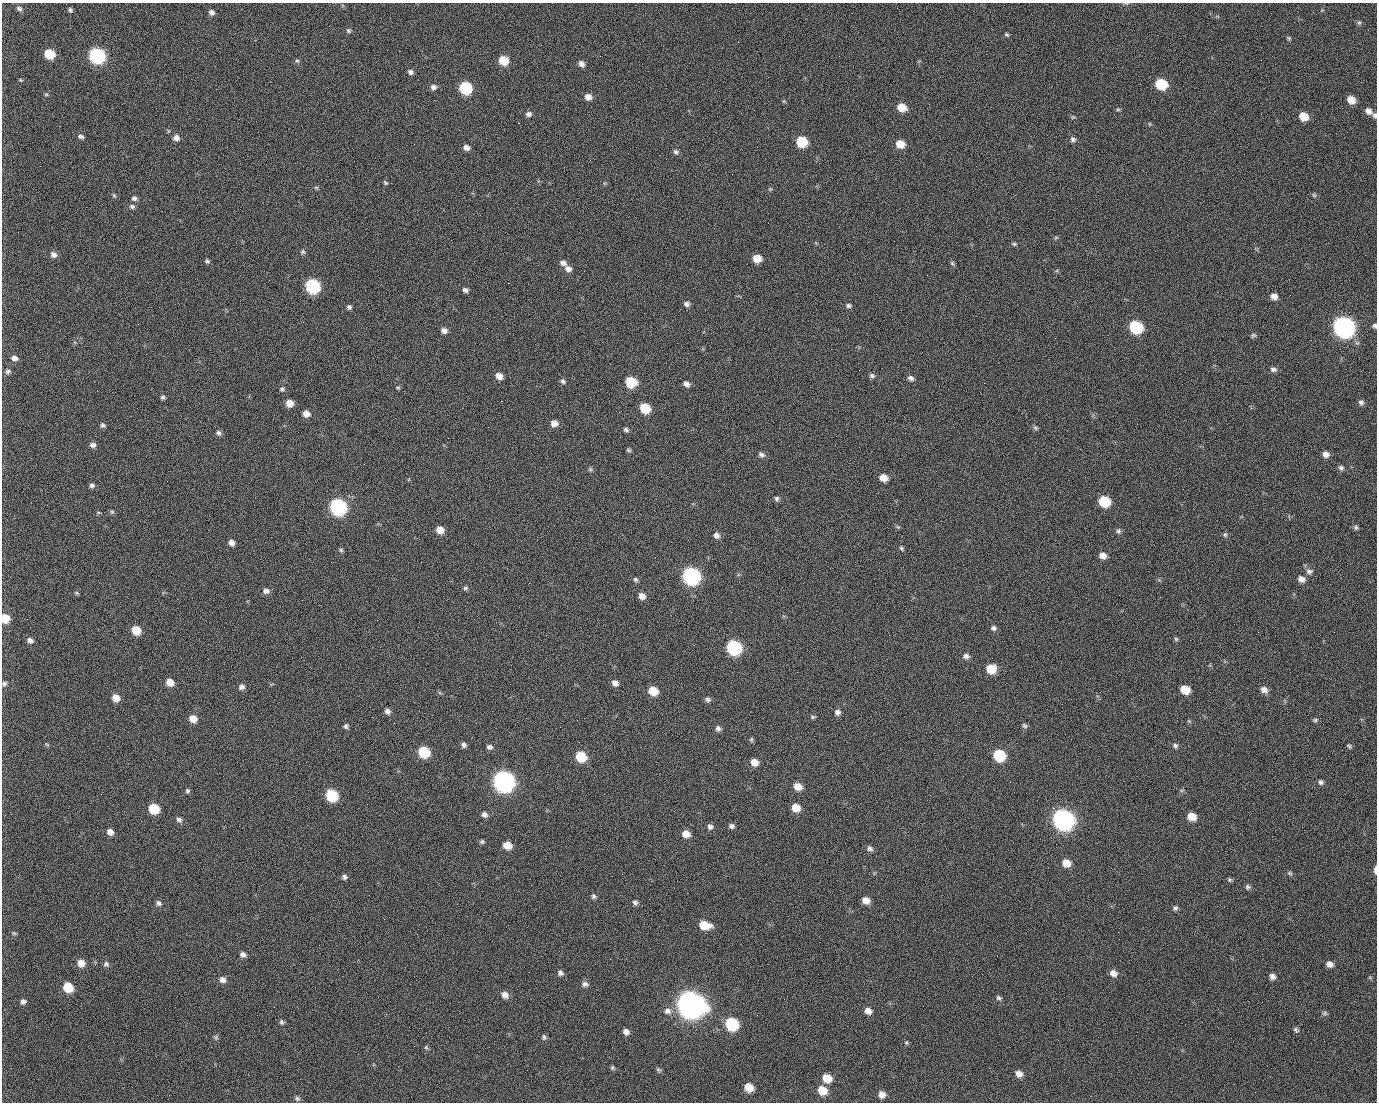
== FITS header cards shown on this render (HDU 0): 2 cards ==
NAXIS1  =                 1375 / length of data axis 1
NAXIS2  =                 1100 / length of data axis 2

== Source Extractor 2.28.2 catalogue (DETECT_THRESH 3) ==
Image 1375 x 1100 px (HDU 0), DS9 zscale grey, 1 PNG px = 1 image px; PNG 1379 x 1104 px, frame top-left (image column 1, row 1100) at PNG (2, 3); no overlay
Background 1470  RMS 30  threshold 89.7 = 3 sigma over >= 5 px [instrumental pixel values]
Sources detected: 244; all 244 listed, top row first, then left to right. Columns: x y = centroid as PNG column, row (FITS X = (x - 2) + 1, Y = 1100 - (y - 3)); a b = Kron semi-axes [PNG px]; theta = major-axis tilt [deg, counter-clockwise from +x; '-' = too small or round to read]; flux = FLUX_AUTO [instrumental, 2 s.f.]
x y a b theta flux
19 9 8 6 -26 5.3e+03
71 11 5 3 - 6.3e+03
212 12 7 6 - 7.6e+03
990 12 2 2 - 1.7e+03
1359 22 6 5 - 3.2e+03
348 30 7 5 -47 3.7e+03
1007 35 6 4 -30 2.9e+03
1289 38 5 5 - 2.6e+03
399 51 2 2 - 2.2e+04
49 54 7 6 - 7.2e+04
97 56 8 7 - 5.0e+05
503 60 7 6 - 5.6e+04
297 61 6 5 - 3.1e+03
581 64 7 6 - 9.1e+03
410 72 6 5 - 5.8e+03
21 80 5 4 - 2.0e+03
1161 84 8 7 - 1.0e+05
433 87 7 7 - 7.3e+03
465 88 8 7 - 1.8e+05
46 94 5 4 - 2.2e+03
588 97 7 6 - 1.3e+04
498 99 2 2 - 1.2e+03
434 100 2 2 - 4.3e+03
1351 100 7 6 - 2.5e+04
929 104 2 2 - 9.2e+02
902 107 8 6 -26 3.5e+04
1118 110 6 4 1 2.5e+03
1368 111 8 7 - 1.1e+04
528 114 7 6 - 6.7e+03
1375 115 7 6 - 5.5e+03
1304 116 7 7 - 3.5e+04
1073 117 6 4 42 2.4e+03
518 123 2 2 - 2.4e+04
1150 124 5 3 - 1.8e+03
81 136 7 5 -16 5.6e+03
176 138 7 6 - 1.0e+04
1073 139 7 7 - 5.7e+03
801 142 8 7 - 9.0e+04
900 144 8 7 - 3.1e+04
466 147 7 5 -24 9.5e+03
676 152 7 6 - 5.4e+03
385 183 6 4 -49 2.9e+03
316 187 6 4 -1 2.6e+03
770 189 5 5 - 2.3e+03
114 195 5 5 - 2.7e+03
1015 195 2 2 - 7.2e+03
1314 195 7 4 -44 3.2e+03
134 198 7 6 - 5.6e+03
132 206 7 6 - 5.2e+03
1056 237 6 4 19 2.4e+03
1014 244 6 5 - 3.2e+03
303 252 7 6 - 4.0e+03
53 255 8 7 - 9.5e+03
757 258 7 6 - 3.1e+04
207 261 5 4 - 3.6e+03
563 263 8 7 - 8.8e+03
952 263 6 5 - 3.3e+03
568 269 8 7 - 1.0e+04
927 275 2 2 - 8.3e+02
508 283 2 2 - 5.7e+04
312 286 8 7 - 3.1e+05
465 290 6 5 - 6.7e+03
1083 291 2 2 - 3.5e+03
1290 295 3 2 - 2.0e+03
1274 296 8 7 - 1.2e+04
687 304 7 6 - 6.5e+03
848 306 6 6 - 4.6e+03
349 307 5 5 - 4.9e+03
355 315 2 2 - 9.2e+02
59 322 2 2 - 1.6e+03
1287 324 2 2 - 1.3e+03
1375 326 6 5 - 4.4e+03
1136 327 8 7 - 1.8e+05
1343 327 10 8 -32 1.4e+06
444 330 7 6 - 9.4e+03
1253 335 7 6 - 3.7e+03
14 358 8 6 -16 9.2e+03
1273 369 8 6 -8 5.9e+03
8 371 7 7 - 5.6e+03
499 376 7 6 - 1.5e+04
872 376 7 6 - 4.7e+03
911 378 7 5 -28 6.7e+03
563 381 7 5 -55 4.8e+03
631 382 8 7 - 9.2e+04
984 383 2 2 - 2.1e+04
686 384 7 5 -36 9.2e+03
398 388 5 4 - 2.4e+03
282 389 7 5 10 3.8e+03
97 391 2 2 - 1.2e+03
163 397 5 4 - 4.2e+03
501 401 3 2 - 5.9e+04
290 403 7 6 - 2.0e+04
1361 403 7 6 - 5.7e+03
645 408 7 7 - 6.7e+04
306 414 7 6 - 1.4e+04
554 423 7 6 - 1.4e+04
103 425 6 6 - 4.3e+03
1035 428 7 5 -23 3.6e+03
626 430 6 5 - 4.6e+03
218 433 7 6 - 5.5e+03
93 445 7 6 - 7.8e+03
629 450 6 4 -17 3.2e+03
761 454 8 6 -29 6.1e+03
1326 454 7 6 - 1.0e+04
1341 468 7 7 - 5.3e+03
590 469 6 5 - 3.1e+03
883 478 7 6 - 2.1e+04
92 485 6 6 - 5.1e+03
623 497 2 2 - 3.1e+03
777 499 7 6 - 4.7e+03
1104 501 8 7 - 8.9e+04
338 507 9 8 - 5.5e+05
112 512 6 5 - 3.0e+03
898 527 6 4 -34 2.5e+03
1356 527 6 6 - 4.0e+03
440 530 7 6 - 2.1e+04
1118 531 7 6 - 4.7e+03
716 535 7 6 - 8.7e+03
1225 535 7 5 -69 3.4e+03
232 543 7 6 - 1.0e+04
901 548 6 4 -36 3.2e+03
341 550 5 5 - 3.2e+03
1103 555 7 6 - 1.4e+04
1309 571 9 7 3 7.3e+03
691 576 9 8 - 6.6e+05
635 579 7 5 -44 4.0e+03
1301 579 8 7 - 1.2e+04
465 588 7 5 17 3.8e+03
266 591 8 6 -4 8.1e+03
77 593 5 5 - 2.7e+03
642 596 7 6 - 1.3e+04
5 618 7 6 - 4.0e+04
27 619 2 2 - 4.3e+03
377 620 2 2 - 1.2e+04
994 628 7 6 - 5.1e+03
136 630 7 7 - 4.1e+04
1176 639 6 5 - 2.9e+03
30 640 8 6 -35 7.3e+03
734 647 9 8 - 3.1e+05
966 656 7 6 - 7.4e+03
991 669 8 7 - 4.4e+04
170 682 8 7 - 2.0e+04
615 683 7 6 - 1.0e+04
4 684 6 5 - 4.6e+03
242 687 8 7 - 7.9e+03
1185 689 7 6 - 3.7e+04
1264 690 8 7 - 1.1e+04
653 691 7 6 - 4.3e+04
116 698 7 7 - 2.0e+04
708 699 7 6 - 5.4e+03
387 711 7 6 - 7.3e+03
837 712 7 6 - 7.3e+03
813 717 6 5 - 3.2e+03
193 719 8 7 - 2.0e+04
1315 720 7 5 1 3.4e+03
1189 721 5 5 - 2.4e+03
346 726 6 5 - 4.2e+03
1024 726 8 5 -39 4.1e+03
718 728 7 6 - 6.1e+03
751 739 7 5 89 3.1e+03
464 745 7 5 75 6.0e+03
1175 746 8 7 - 4.9e+03
1349 746 7 4 -20 3.0e+03
489 747 7 6 - 6.4e+03
424 752 8 7 - 9.5e+04
934 753 2 2 - 1.6e+03
999 755 8 7 - 1.1e+05
581 756 8 7 - 7.0e+04
754 762 7 6 - 2.0e+04
504 781 9 9 - 1.5e+06
1321 782 7 5 -45 4.8e+03
798 786 8 6 -29 2.2e+04
187 791 6 5 - 3.6e+03
101 794 3 2 - 2.6e+03
332 795 8 7 - 1.3e+05
930 795 2 2 - 8.1e+03
796 808 7 6 - 2.7e+04
1053 808 2 2 - 1.7e+04
154 809 7 7 - 6.9e+04
484 814 7 6 - 7.3e+03
1191 816 8 6 -21 2.9e+04
1063 819 10 9 - 1.4e+06
179 820 8 6 -29 6.0e+03
731 826 7 6 - 5.5e+03
710 827 7 6 - 6.7e+03
110 832 7 6 - 1.2e+04
686 834 8 7 - 1.9e+04
482 842 6 5 - 3.7e+03
507 845 7 6 - 2.5e+04
870 848 8 7 - 6.3e+03
1066 863 8 7 - 2.3e+04
1375 870 8 3 88 7.8e+03
1290 873 7 5 -21 3.6e+03
344 877 6 6 - 5.1e+03
1229 880 6 5 - 3.4e+03
1248 887 7 7 - 4.8e+03
593 896 6 5 - 4.4e+03
866 900 7 6 - 1.7e+04
158 903 7 6 - 6.0e+03
635 903 7 6 - 5.2e+03
457 904 2 2 - 1.6e+03
1175 908 7 5 58 4.5e+03
229 921 2 2 - 8.8e+02
704 925 10 7 -12 4.1e+04
1118 932 2 2 - 2.7e+03
14 933 6 5 - 3.0e+03
243 954 6 6 - 7.8e+03
610 959 2 2 - 2.8e+03
81 963 8 7 - 1.8e+04
106 964 7 7 - 5.2e+03
1329 964 8 6 -19 1.0e+04
560 973 7 6 - 6.2e+03
1113 973 8 7 - 1.3e+04
1272 976 7 6 - 8.4e+03
222 980 8 7 - 9.3e+03
758 980 2 2 - 1.7e+03
585 984 9 7 -13 7.0e+03
68 987 8 7 - 5.7e+04
505 995 8 7 - 1.2e+04
999 998 7 5 -38 4.1e+03
23 1002 6 6 - 5.9e+03
690 1004 12 10 -27 3.2e+06
668 1011 11 9 -16 1.2e+04
868 1011 8 7 - 1.3e+04
1325 1013 7 6 - 4.2e+03
757 1015 3 2 - 1.6e+03
282 1022 6 5 - 4.1e+03
732 1024 9 7 -36 1.8e+05
1296 1030 8 5 -46 4.4e+03
626 1032 7 6 - 9.9e+03
216 1037 7 5 69 3.8e+03
544 1037 8 5 -82 4.2e+03
906 1042 6 4 88 2.6e+03
426 1047 5 5 - 2.9e+03
612 1068 7 5 89 3.4e+03
658 1070 7 5 -42 3.8e+03
1019 1074 8 7 - 1.2e+04
827 1078 8 7 - 3.5e+04
749 1087 8 7 - 2.9e+04
822 1090 9 8 - 3.5e+04
1255 1092 2 2 - 7.7e+02
882 1094 7 6 - 1.3e+04
169 1095 2 2 - 5.8e+03
297 1098 7 6 - 4.3e+03
At the frame edge (FLAGS 8, measured only in part): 5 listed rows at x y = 1375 115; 1375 326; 5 618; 4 684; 1375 870